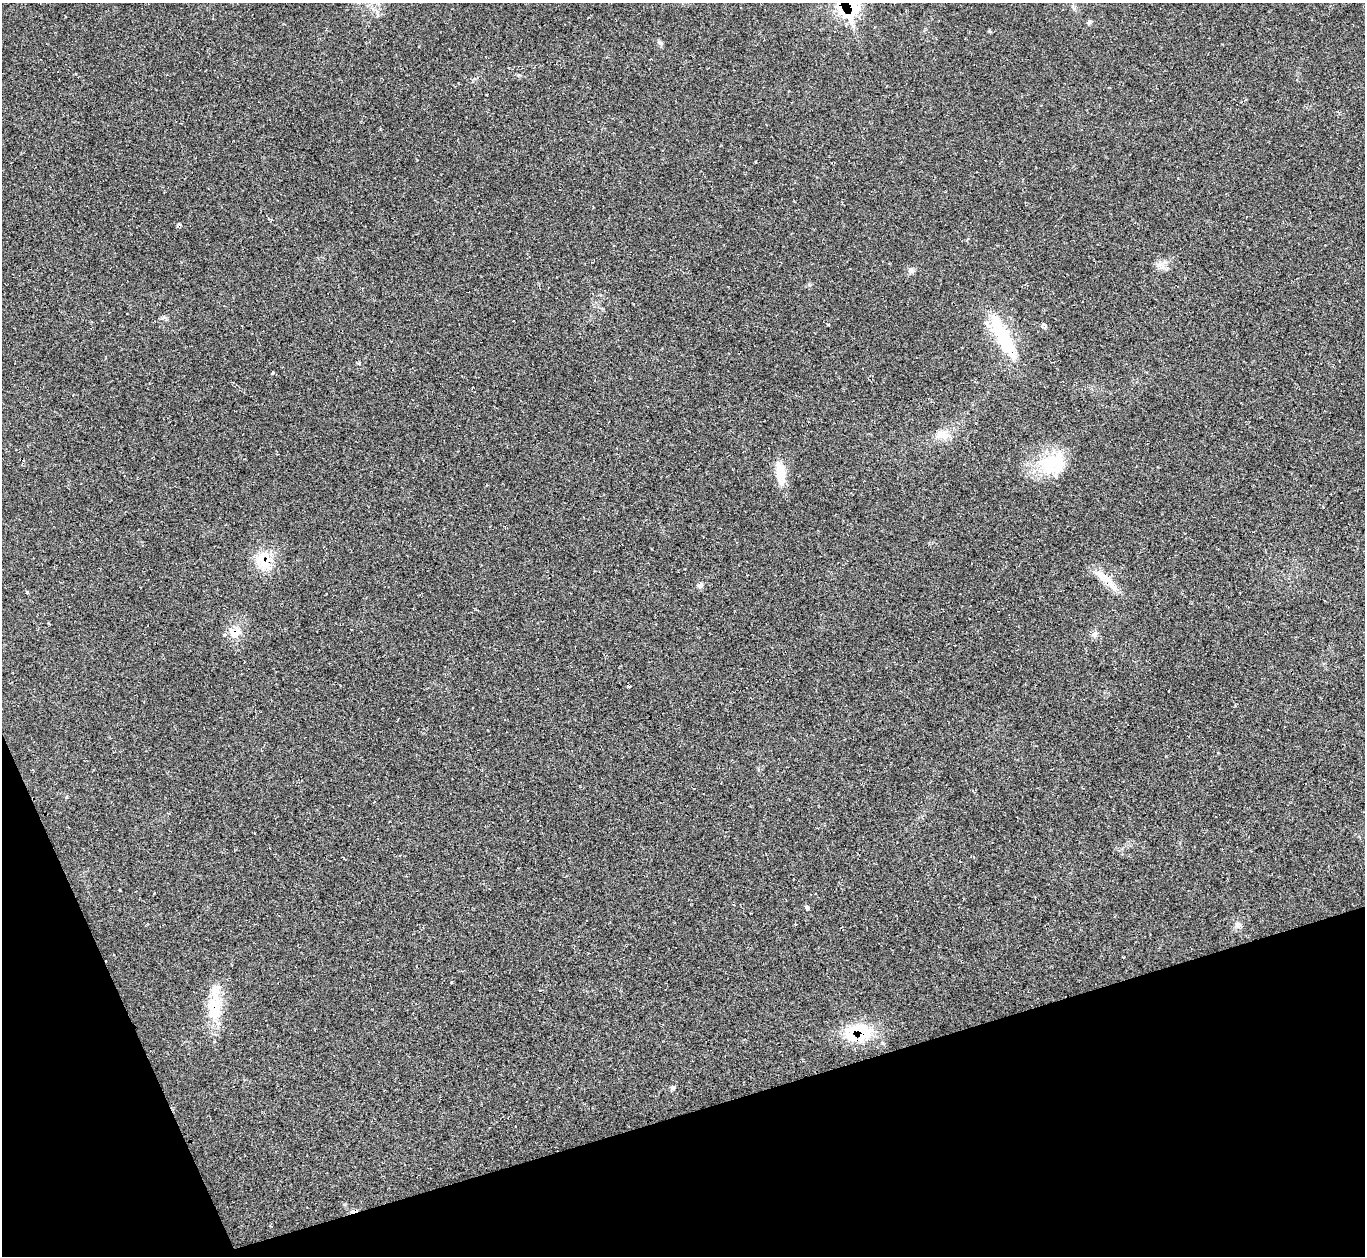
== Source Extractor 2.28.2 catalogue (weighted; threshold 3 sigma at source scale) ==
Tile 14 of 4 x 4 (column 2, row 4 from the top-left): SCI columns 1365-2727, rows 275-1528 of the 5463 x 5446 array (HDU 1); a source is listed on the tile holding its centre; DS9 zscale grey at full resolution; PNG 1367 x 1258 px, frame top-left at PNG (2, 3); no overlay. Shown black and unused: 15% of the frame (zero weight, under 2 of 3 exposures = <1% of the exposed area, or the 3 px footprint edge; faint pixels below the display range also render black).
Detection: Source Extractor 2.28.2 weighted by HDU 2 'WHT'; one run over the whole footprint, this tile lists its part. Background 0.0604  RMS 0.0071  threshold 0.0319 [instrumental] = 3 sigma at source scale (4.5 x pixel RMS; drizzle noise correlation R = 1.50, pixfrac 1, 0.05/0.05 arcsec/px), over >= 5 px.
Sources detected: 29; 1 cosmic-ray / hot-pixel residue — not listed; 4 inside a brighter listed object's ellipse — not listed separately; the other 24 listed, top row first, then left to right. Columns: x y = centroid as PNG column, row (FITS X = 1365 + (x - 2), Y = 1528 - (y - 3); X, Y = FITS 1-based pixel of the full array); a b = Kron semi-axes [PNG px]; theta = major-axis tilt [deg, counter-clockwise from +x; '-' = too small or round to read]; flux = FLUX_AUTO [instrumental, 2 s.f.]
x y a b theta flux
848 3 36 17 -37 35
1089 22 7 5 39 1.6
660 43 8 5 -22 1.6
179 224 5 3 - 0.86
1160 265 15 9 -24 4.9
911 270 9 7 52 2.4
1044 324 8 3 -28 0.87
1045 328 9 3 44 0.83
1004 338 64 15 -62 44
359 363 5 4 - 0.79
273 373 4 3 - 1
942 435 19 13 10 10
1053 463 36 26 17 40
781 475 27 13 -82 14
263 561 26 20 -87 21
1104 577 41 10 -41 14
700 585 8 6 46 2.3
27 592 4 4 - 0.97
235 632 19 15 30 11
1094 634 10 8 35 3.1
807 908 8 4 -60 1.4
214 1004 52 15 88 30
860 1032 33 22 -9 37
673 1088 7 5 -30 1.6
Overlapping masked pixels (flux is a lower limit): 5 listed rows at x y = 848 3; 263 561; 235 632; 214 1004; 860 1032
Isophote crosses this tile's border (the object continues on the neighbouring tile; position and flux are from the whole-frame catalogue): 1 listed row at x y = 848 3
Unlisted compact peaks at least as high as the median listed source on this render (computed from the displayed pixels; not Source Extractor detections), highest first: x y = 989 31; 164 317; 120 890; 828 324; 66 797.